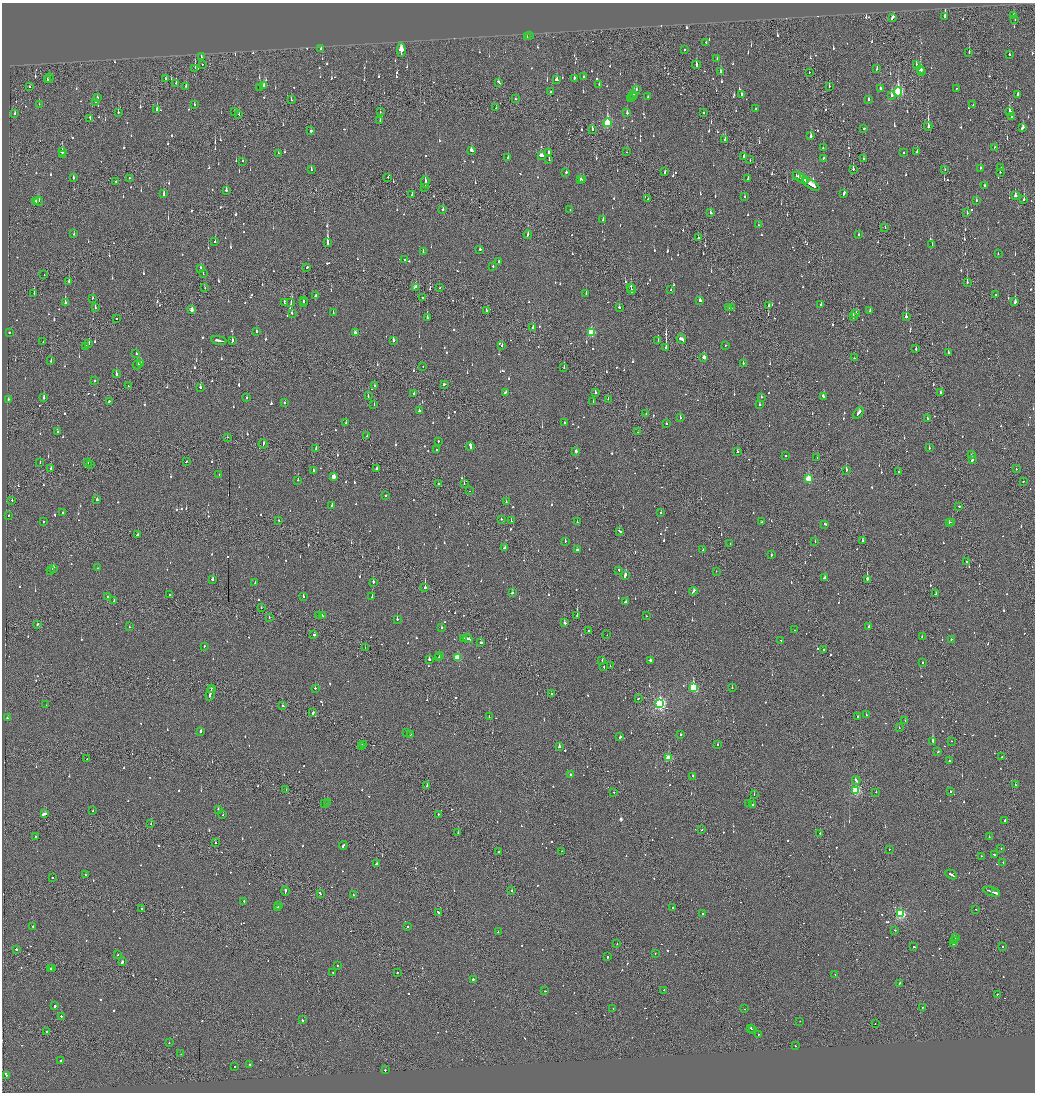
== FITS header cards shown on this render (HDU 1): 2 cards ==
NAXIS1  =                 2065
NAXIS2  =                 2180

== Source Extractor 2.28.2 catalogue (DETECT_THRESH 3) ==
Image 2065 x 2180 px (HDU 1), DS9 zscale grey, zoomed out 1/2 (1 PNG px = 2 x 2 image px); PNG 1037 x 1094 px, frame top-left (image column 1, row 2179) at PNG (2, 3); each listed source drawn as its Kron ellipse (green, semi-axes under 4 px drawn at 4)
Background -0.129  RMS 0.074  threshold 0.222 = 3 sigma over >= 5 px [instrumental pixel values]
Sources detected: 1342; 69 cannot appear on this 1/2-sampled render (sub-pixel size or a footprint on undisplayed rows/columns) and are neither listed nor drawn; of the other 1273, the 500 brightest by FLUX_AUTO listed and drawn (773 fainter detections omitted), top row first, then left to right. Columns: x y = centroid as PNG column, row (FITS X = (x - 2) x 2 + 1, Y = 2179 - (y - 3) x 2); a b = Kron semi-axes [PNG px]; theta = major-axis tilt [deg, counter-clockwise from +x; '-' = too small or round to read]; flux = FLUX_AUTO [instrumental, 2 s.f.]
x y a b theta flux
1013 15 2 2 - 82
945 16 3 2 - 790
892 17 4 2 - 490
1015 19 2 2 - 61
529 35 2 2 - 77
527 37 2 2 - 62
706 43 2 2 - 61
321 49 2 2 - 140
684 49 2 2 - 190
401 50 7 3 -88 700
969 53 2 2 - 75
1009 55 2 2 - 66
201 57 2 2 - 49
717 59 2 2 - 54
202 64 2 1 - 56
916 64 3 2 - 53
697 65 4 2 - 150
195 68 3 1 - 190
877 69 3 2 - 54
920 70 3 2 - 370
721 71 2 2 - 450
809 72 2 1 - 67
921 72 2 1 - 52
584 77 2 2 - 85
49 78 5 2 - 58
574 78 3 2 - 140
47 79 3 1 - 230
166 79 2 2 - 65
557 80 3 2 - 130
499 82 4 2 - 110
176 83 2 2 - 230
599 84 2 2 - 190
30 86 2 1 - 240
186 86 2 2 - 130
264 86 3 2 - 110
829 86 3 2 - 74
260 87 3 2 - 220
956 88 2 2 - 52
636 89 3 2 - 50
880 89 4 2 - 62
550 91 2 2 - 290
898 92 4 3 - 1600
633 94 4 2 - 140
741 94 2 2 - 62
892 95 4 3 - 75
1018 95 3 2 - 52
633 96 2 2 - 110
648 97 2 2 - 72
97 98 2 2 - 68
515 99 2 1 - 100
631 99 2 2 - 64
868 99 2 2 - 190
291 100 2 1 - 53
96 102 3 2 - 100
39 104 2 2 - 50
194 105 3 2 - 72
973 105 2 1 - 55
496 108 2 2 - 75
157 109 3 2 - 150
755 109 2 2 - 51
1010 111 3 2 - 330
118 112 2 2 - 87
234 112 2 2 - 100
380 112 2 2 - 63
627 113 2 2 - 180
703 113 2 2 - 53
15 114 3 2 - 50
239 115 3 2 - 200
1012 117 2 2 - 84
90 118 4 2 - 96
380 121 2 2 - 50
608 123 4 3 - 1100
928 126 4 2 - 910
864 128 2 2 - 550
1023 128 4 2 - 100
592 129 3 2 - 220
311 131 2 2 - 400
811 136 2 2 - 190
725 139 3 2 - 56
994 147 2 2 - 51
823 148 2 1 - 62
471 150 4 3 - 120
62 152 2 2 - 370
548 152 3 2 - 93
627 152 2 1 - 69
917 152 2 2 - 65
278 153 2 2 - 53
904 153 2 2 - 170
62 154 2 1 - 230
541 155 3 2 - 140
744 156 2 2 - 430
508 157 2 2 - 140
823 158 2 2 - 84
863 159 3 2 - 70
549 160 3 2 - 86
750 160 2 1 - 97
242 161 2 2 - 83
980 168 2 2 - 68
1001 168 2 2 - 160
853 169 3 2 - 90
945 169 2 1 - 56
311 170 2 2 - 82
665 172 3 1 - 59
1000 172 2 2 - 50
566 173 2 2 - 620
796 176 2 2 - 99
388 177 2 2 - 56
74 178 2 2 - 260
129 178 2 2 - 82
800 178 8 2 -31 750
580 179 3 2 - 64
748 179 2 2 - 86
583 180 2 2 - 330
115 181 2 2 - 99
806 181 3 2 - 280
425 182 6 2 90 180
811 184 9 2 -32 1000
984 185 2 2 - 76
425 188 2 1 - 76
226 190 3 2 - 100
164 194 3 2 - 180
844 194 4 2 - 160
412 195 3 2 - 75
1015 196 2 2 - 130
744 197 2 2 - 50
648 199 3 2 - 220
1024 199 3 2 - 200
976 200 3 2 - 70
39 201 4 3 - 150
36 202 4 2 - 140
443 209 2 2 - 120
570 209 2 2 - 60
967 212 3 2 - 140
710 213 3 2 - 61
603 219 2 2 - 91
758 225 2 2 - 60
885 227 2 1 - 53
74 234 2 2 - 130
528 234 4 2 - 110
859 235 2 2 - 94
698 238 2 2 - 120
215 241 2 2 - 50
327 243 4 2 - 1100
932 245 2 2 - 110
480 249 2 2 - 150
423 252 3 2 - 83
998 254 2 2 - 51
404 260 2 2 - 53
499 261 2 2 - 85
493 266 2 2 - 80
307 267 2 2 - 140
201 268 3 2 - 92
203 274 2 1 - 170
44 275 2 1 - 50
69 281 2 2 - 400
967 282 3 2 - 120
205 287 2 1 - 71
415 287 3 2 - 85
631 287 4 1 - 280
440 288 2 2 - 79
632 290 5 1 - 190
671 290 2 1 - 120
34 293 2 2 - 64
586 294 2 2 - 94
316 295 3 2 - 190
995 295 2 2 - 58
93 298 2 2 - 51
423 298 3 2 - 74
304 300 3 1 - 53
699 301 2 2 - 310
284 302 3 2 - 77
303 302 2 1 - 55
1015 302 3 2 - 290
65 303 3 2 - 360
291 303 2 1 - 64
821 305 2 2 - 280
769 306 3 2 - 67
95 307 2 1 - 83
619 307 2 2 - 310
728 308 3 1 - 58
731 308 2 1 - 78
192 310 3 2 - 170
486 310 2 2 - 190
870 311 3 2 - 120
292 313 2 2 - 190
334 313 4 2 - 78
856 313 2 2 - 64
906 316 4 2 - 250
853 317 2 2 - 320
116 318 2 1 - 320
427 318 3 2 - 240
533 327 2 2 - 84
9 332 2 2 - 270
256 332 2 2 - 190
355 332 3 2 - 110
591 333 3 3 - 720
681 339 5 2 - 310
219 340 8 2 -10 310
232 341 3 2 - 150
393 341 3 2 - 140
658 341 2 2 - 65
43 342 2 2 - 55
89 343 2 2 - 110
502 345 2 2 - 50
725 345 2 1 - 130
85 346 2 2 - 90
666 348 3 2 - 1100
916 349 2 2 - 94
948 353 2 2 - 130
136 354 2 2 - 95
704 357 3 2 - 94
854 358 2 1 - 100
51 361 2 2 - 66
743 363 2 2 - 83
140 364 3 2 - 110
137 365 4 3 - 160
423 366 2 1 - 55
564 368 2 1 - 59
116 374 2 2 - 170
94 381 2 2 - 51
444 384 3 2 - 120
374 385 2 2 - 86
128 386 2 1 - 50
200 387 2 2 - 270
595 392 3 2 - 140
941 392 3 2 - 62
414 393 2 2 - 220
505 393 3 2 - 110
368 396 2 2 - 67
761 397 2 2 - 120
823 397 4 2 - 150
44 398 3 2 - 280
247 398 2 2 - 110
608 399 2 2 - 72
8 400 3 2 - 72
109 402 2 2 - 80
285 402 2 2 - 61
593 402 2 1 - 50
374 405 2 1 - 66
759 405 2 2 - 140
419 411 2 2 - 99
858 413 6 2 54 220
646 414 2 2 - 57
680 418 2 2 - 88
927 418 2 2 - 220
564 422 2 2 - 410
346 423 2 2 - 68
666 424 2 2 - 72
57 432 2 2 - 110
638 432 2 1 - 64
367 436 2 2 - 72
227 437 2 2 - 88
438 441 2 2 - 110
263 444 4 2 - 160
470 446 4 2 - 540
929 448 2 2 - 87
316 449 3 2 - 76
437 450 2 2 - 100
576 451 2 2 - 71
737 452 2 2 - 150
972 455 2 2 - 71
786 456 2 2 - 420
817 458 2 1 - 150
972 460 2 2 - 180
186 461 3 2 - 83
40 462 2 2 - 65
88 462 2 1 - 51
90 464 2 2 - 68
376 468 3 2 - 52
51 469 2 2 - 200
1016 469 2 1 - 88
846 470 2 2 - 260
313 471 2 2 - 180
899 472 2 2 - 79
219 475 2 2 - 53
333 477 3 2 - 180
808 479 3 3 - 540
298 480 2 2 - 150
1023 481 2 2 - 83
439 484 3 2 - 73
464 484 2 1 - 92
470 491 2 1 - 75
386 496 2 2 - 51
12 500 2 2 - 78
97 500 2 2 - 130
506 501 2 2 - 110
332 505 2 1 - 64
959 506 2 2 - 50
63 512 2 2 - 82
661 513 2 2 - 260
9 515 2 2 - 62
501 519 2 2 - 67
278 520 2 2 - 50
43 521 2 2 - 52
511 521 2 1 - 56
577 522 2 2 - 240
762 522 2 2 - 71
949 522 2 2 - 87
952 522 2 2 - 160
825 524 2 2 - 100
619 531 4 2 - 220
138 535 4 2 - 150
565 541 2 2 - 120
862 541 2 2 - 180
815 542 2 2 - 82
730 544 2 2 - 50
504 548 3 2 - 130
577 550 3 2 - 100
703 550 2 2 - 74
771 555 2 2 - 83
966 562 2 1 - 52
53 568 2 2 - 75
97 568 2 1 - 52
619 570 2 2 - 81
50 571 2 1 - 280
716 571 2 2 - 52
625 576 3 2 - 430
825 578 2 2 - 110
213 579 3 2 - 110
867 579 3 1 - 2000
373 582 3 2 - 120
255 583 2 2 - 63
425 587 2 1 - 720
693 591 4 2 - 140
512 593 2 2 - 150
936 594 3 2 - 71
169 595 2 2 - 58
108 596 2 2 - 62
303 596 2 2 - 81
372 596 3 2 - 92
114 601 2 2 - 110
626 601 4 2 - 100
261 608 2 1 - 62
322 615 2 1 - 330
577 615 2 1 - 320
319 616 2 2 - 82
646 616 2 2 - 84
269 617 2 1 - 110
397 620 2 2 - 330
564 623 2 2 - 240
37 624 2 2 - 82
869 626 2 2 - 82
129 627 2 1 - 180
441 627 2 2 - 150
589 630 2 2 - 170
794 630 2 2 - 64
314 634 2 2 - 180
607 635 2 2 - 50
922 637 2 2 - 72
463 638 4 1 - 210
467 639 5 2 - 210
951 639 2 2 - 55
781 640 2 2 - 63
481 642 3 2 - 130
204 646 2 2 - 69
365 648 2 1 - 71
823 649 2 1 - 96
439 655 2 2 - 95
439 657 3 2 - 410
457 657 3 3 - 460
429 659 2 2 - 380
602 660 2 1 - 58
650 660 3 2 - 380
923 662 2 2 - 64
610 666 2 1 - 72
604 667 2 1 - 49
693 687 3 3 - 1200
315 688 2 2 - 73
732 688 2 2 - 110
212 689 4 1 - 99
210 693 8 2 78 330
551 694 2 2 - 80
638 699 2 2 - 54
660 703 4 3 - 2800
46 705 2 1 - 52
283 706 2 2 - 110
313 713 3 2 - 310
866 715 2 2 - 140
489 717 2 1 - 66
858 717 2 2 - 220
7 718 2 2 - 110
905 720 2 2 - 92
899 728 2 2 - 49
200 731 3 2 - 200
407 732 2 2 - 64
410 734 2 2 - 130
681 735 2 2 - 110
620 737 2 2 - 90
933 741 2 2 - 1400
951 741 2 1 - 220
363 744 2 2 - 100
718 744 2 2 - 130
361 747 2 1 - 80
559 747 2 2 - 980
938 752 2 2 - 61
1001 757 2 2 - 73
668 758 3 3 - 570
87 759 2 1 - 49
949 761 2 2 - 67
570 774 2 2 - 160
692 776 2 2 - 190
856 780 4 2 - 200
427 785 3 1 - 150
1015 785 2 2 - 190
286 790 2 2 - 49
856 790 3 3 - 1100
950 791 2 1 - 150
614 792 2 1 - 63
876 792 2 2 - 52
754 794 2 1 - 67
324 803 2 1 - 200
327 803 2 2 - 65
749 804 2 1 - 98
753 804 2 2 - 75
218 809 2 2 - 58
93 811 2 2 - 53
44 814 4 2 - 380
438 814 2 2 - 55
222 815 2 1 - 130
1005 820 2 2 - 280
151 824 2 2 - 140
702 829 2 2 - 59
458 832 2 1 - 110
820 833 2 2 - 130
36 836 2 2 - 85
989 837 2 2 - 98
215 843 2 2 - 140
343 845 4 2 - 140
889 849 2 2 - 62
1001 849 2 2 - 73
562 851 2 1 - 52
498 852 3 2 - 120
994 855 2 2 - 99
981 856 2 1 - 56
1003 862 2 2 - 400
377 864 4 2 - 260
951 874 6 2 -27 210
85 875 2 2 - 61
52 878 2 1 - 190
285 891 4 2 - 170
512 891 2 2 - 140
992 892 8 1 -19 350
320 893 3 1 - 190
996 893 3 2 - 220
354 895 2 2 - 87
244 901 2 2 - 110
279 906 3 2 - 200
673 907 2 1 - 68
277 908 3 1 - 130
141 909 2 2 - 77
976 909 2 1 - 63
438 912 4 2 - 130
702 913 2 2 - 83
901 914 3 3 - 1700
33 927 2 2 - 140
408 927 2 2 - 88
895 930 2 2 - 67
498 932 2 2 - 68
955 937 3 1 - 190
954 940 4 2 - 350
953 943 2 2 - 190
617 944 2 1 - 51
914 947 2 2 - 68
1002 947 2 2 - 150
16 949 2 2 - 150
655 953 2 2 - 120
118 955 2 2 - 74
607 957 2 2 - 59
122 962 3 2 - 490
337 966 2 2 - 85
51 968 2 2 - 150
52 968 2 1 - 150
333 973 2 2 - 53
397 973 2 2 - 97
835 974 2 1 - 60
473 979 2 2 - 350
899 983 2 2 - 93
664 990 2 2 - 110
545 991 2 2 - 95
997 995 2 1 - 110
55 1006 2 2 - 200
922 1007 2 1 - 51
613 1008 2 2 - 120
744 1009 2 2 - 84
61 1016 2 2 - 78
302 1020 2 2 - 480
800 1021 2 1 - 66
875 1023 2 1 - 61
751 1028 2 2 - 120
753 1030 2 2 - 86
47 1031 2 2 - 83
758 1035 3 2 - 91
169 1043 2 2 - 180
795 1046 2 2 - 220
181 1054 2 2 - 68
61 1061 2 2 - 180
250 1064 2 2 - 72
235 1067 2 2 - 130
385 1070 2 2 - 60
6 1075 2 2 - 80
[773 fainter detections neither listed nor drawn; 69 sub-pixel or undisplayed-footprint detections neither listed nor drawn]